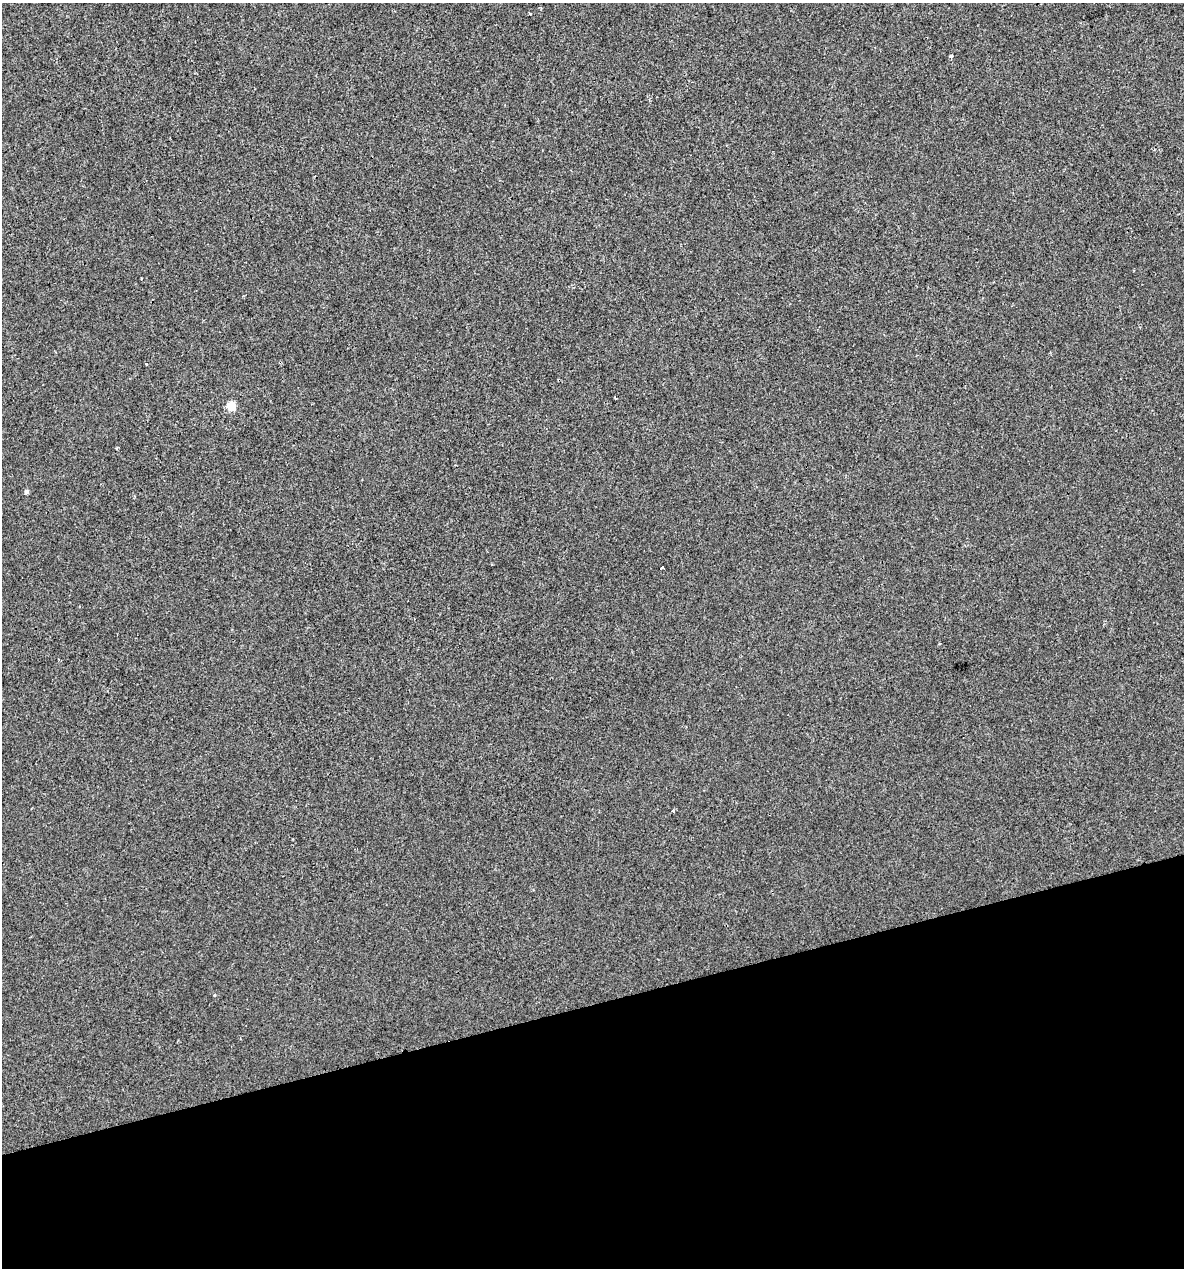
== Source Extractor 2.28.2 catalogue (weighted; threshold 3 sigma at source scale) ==
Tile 14 of 4 x 4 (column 2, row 4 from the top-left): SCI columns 1222-2403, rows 1-1266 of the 4854 x 5064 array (HDU 1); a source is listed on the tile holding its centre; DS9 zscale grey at full resolution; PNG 1186 x 1270 px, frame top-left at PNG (2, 3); no overlay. Shown black and unused: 21% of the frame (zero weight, under 2 of 3 exposures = <1% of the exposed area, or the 3 px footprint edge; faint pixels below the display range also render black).
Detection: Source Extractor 2.28.2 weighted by HDU 2 'WHT'; one run over the whole footprint, this tile lists its part. Background -3.12e-04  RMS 0.0042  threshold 0.0188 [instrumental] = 3 sigma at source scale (4.5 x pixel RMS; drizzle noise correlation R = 1.50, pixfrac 1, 0.0396/0.0396 arcsec/px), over >= 5 px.
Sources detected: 9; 1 cosmic-ray / hot-pixel residue — not listed; the other 8 listed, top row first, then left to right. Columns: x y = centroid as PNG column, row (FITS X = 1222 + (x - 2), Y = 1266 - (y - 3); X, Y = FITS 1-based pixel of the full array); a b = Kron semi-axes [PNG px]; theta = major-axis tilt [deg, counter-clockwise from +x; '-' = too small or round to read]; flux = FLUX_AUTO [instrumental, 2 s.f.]
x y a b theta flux
531 14 3 3 - 1.6
950 56 5 4 - 0.58
146 364 3 3 - 0.61
231 406 5 5 - 18
26 492 4 4 - 1.5
661 568 4 3 - 8.6
673 811 4 3 - 0.53
214 994 4 4 - 0.79